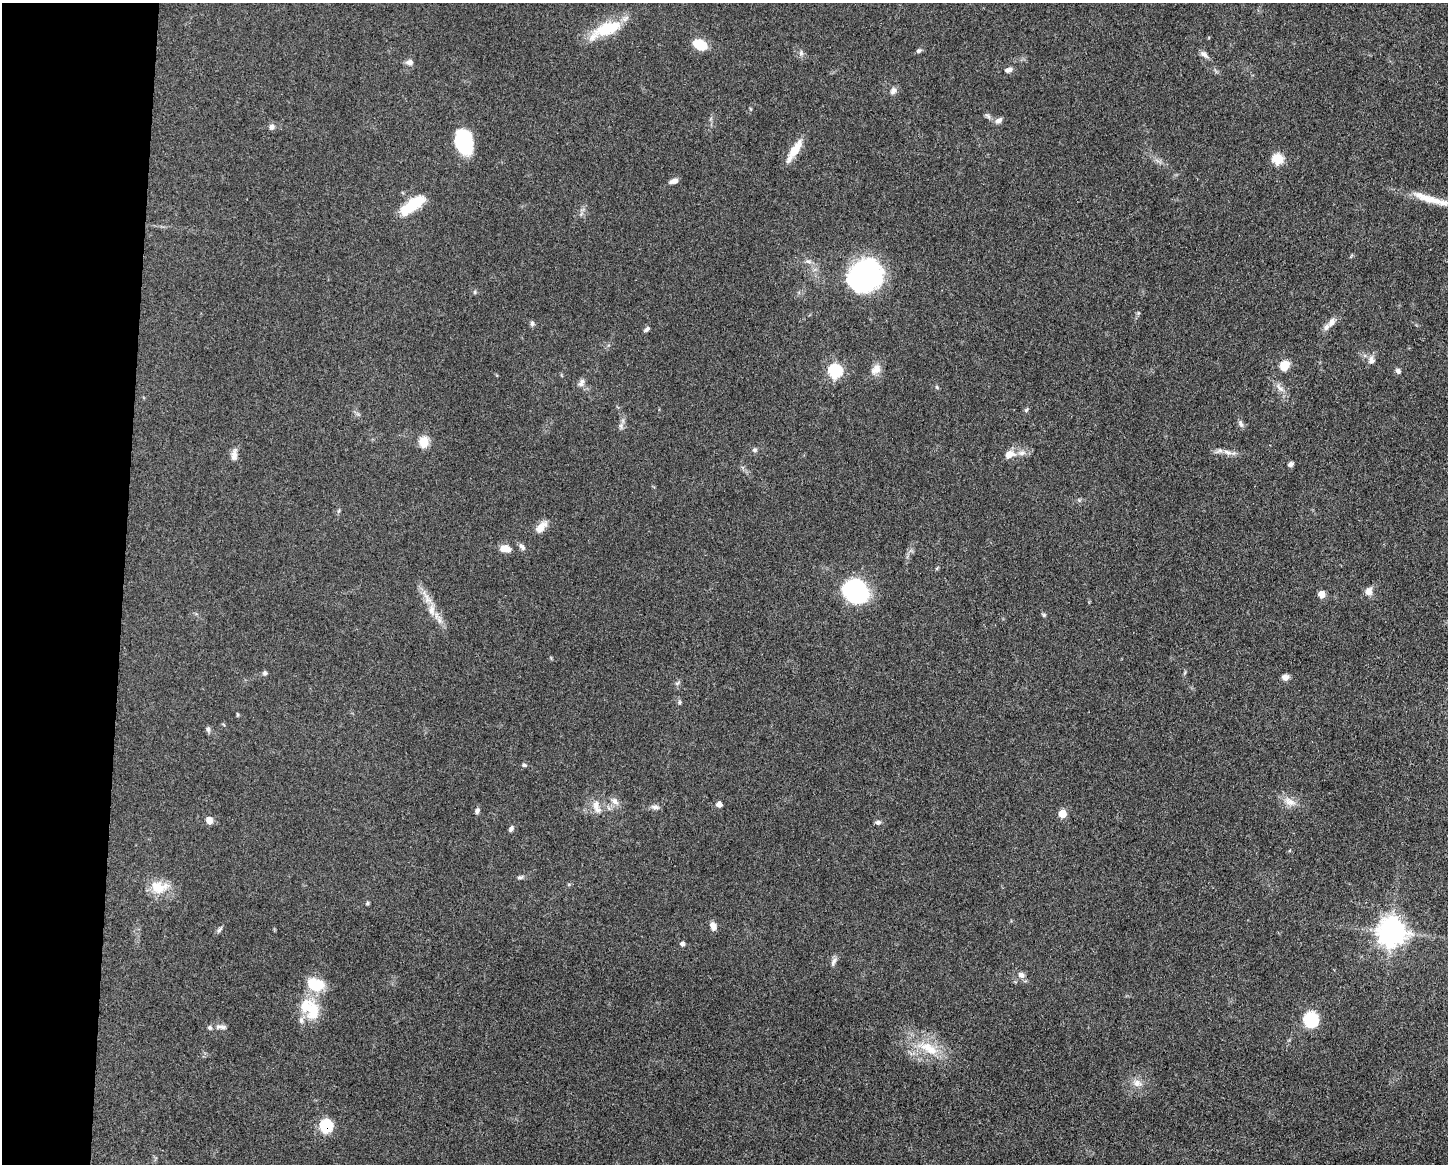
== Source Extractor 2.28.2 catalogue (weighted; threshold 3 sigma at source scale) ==
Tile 4 of 3 x 4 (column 1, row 2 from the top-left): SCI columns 232-1677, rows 2329-3490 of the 4681 x 4654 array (HDU 1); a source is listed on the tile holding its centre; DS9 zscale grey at full resolution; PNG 1450 x 1166 px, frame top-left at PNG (2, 3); no overlay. Shown black and unused: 8% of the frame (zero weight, under 3 of 5 exposures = <1% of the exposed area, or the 3 px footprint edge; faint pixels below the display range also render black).
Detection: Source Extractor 2.28.2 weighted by HDU 2 'WHT'; one run over the whole footprint, this tile lists its part. Background 0.0619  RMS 0.0058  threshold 0.0261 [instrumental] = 3 sigma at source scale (4.5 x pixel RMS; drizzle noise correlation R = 1.50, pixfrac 1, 0.05/0.05 arcsec/px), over >= 5 px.
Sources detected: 89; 2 inside a brighter object's white glare — not listed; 3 inside a brighter listed object's ellipse — not listed separately; the other 84 listed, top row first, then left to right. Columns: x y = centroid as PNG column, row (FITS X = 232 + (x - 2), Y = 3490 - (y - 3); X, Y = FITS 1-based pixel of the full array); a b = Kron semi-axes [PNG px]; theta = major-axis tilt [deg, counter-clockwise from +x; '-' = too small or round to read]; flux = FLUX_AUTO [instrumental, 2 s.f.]
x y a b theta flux
608 29 38 16 19 23
699 44 11 8 -26 17
918 51 8 5 7 1
801 53 8 6 89 1.6
1204 54 12 6 -41 2.4
409 62 9 7 7 2.3
1009 70 10 6 12 2.2
893 91 10 8 61 2.4
988 116 10 4 -36 1.5
999 120 9 6 29 2.5
272 127 7 7 - 2
463 141 20 13 -78 51
795 150 29 8 57 10
1278 159 7 7 - 23
674 181 11 5 16 2.5
1430 199 56 9 -15 15
412 205 30 11 37 22
808 262 9 4 -9 1.5
866 274 36 27 72 97
475 292 6 4 -90 0.75
1332 322 13 8 63 3.4
532 323 7 6 - 1.3
647 329 8 5 38 1.4
1371 360 10 9 - 3.1
1284 365 9 8 - 9.9
876 369 16 10 47 5
835 371 7 7 - 58
1398 371 6 6 - 1.7
581 383 12 7 60 2.4
937 387 6 4 -88 0.72
1280 388 15 6 -47 3.3
1026 410 6 5 - 0.91
1241 424 11 5 -65 1.8
621 426 9 5 83 1.8
424 442 6 6 - 23
755 450 7 6 - 1.3
1227 452 12 5 -26 2.7
1021 453 10 6 10 2.9
234 454 17 8 84 3.5
1009 454 13 9 26 5.4
1291 464 6 5 - 1.7
541 527 17 9 46 5.6
522 547 10 6 -47 1.9
505 548 13 8 -8 5.3
856 591 24 21 -23 62
1369 591 10 9 - 3.5
1321 594 6 5 - 6.8
427 596 8 4 -9 1.9
432 610 15 9 -87 5.1
1044 615 5 5 - 0.86
439 620 10 6 -63 2.8
265 673 6 5 - 1.3
1285 677 8 7 - 2.8
677 683 7 4 34 0.98
679 702 6 5 - 1
237 714 5 3 - 0.59
208 729 7 6 - 1.4
524 765 7 4 -9 1
615 801 13 8 -41 3.3
1290 802 17 10 -27 5.6
719 804 5 5 - 3.3
596 805 15 9 85 5.5
655 807 13 5 -6 2.1
477 811 8 6 70 1.5
1062 813 6 6 - 9.5
209 820 8 7 - 4
878 822 7 6 - 1.4
511 829 8 5 62 1.4
520 877 9 5 7 1.3
159 887 25 17 2 12
367 903 6 4 89 0.73
713 926 9 6 -68 3.8
219 930 9 5 42 1.4
1391 932 10 9 - 550
682 944 5 5 - 1.6
833 962 14 5 67 2.1
1021 975 10 8 -46 2.8
316 985 18 13 -12 19
313 1010 31 18 -70 19
1311 1020 12 11 - 34
221 1027 17 5 -1 2.4
928 1048 38 14 -25 20
1137 1083 12 10 -9 4.3
326 1126 7 7 - 45
Overlapping masked pixels (flux is a lower limit): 1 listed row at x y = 326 1126